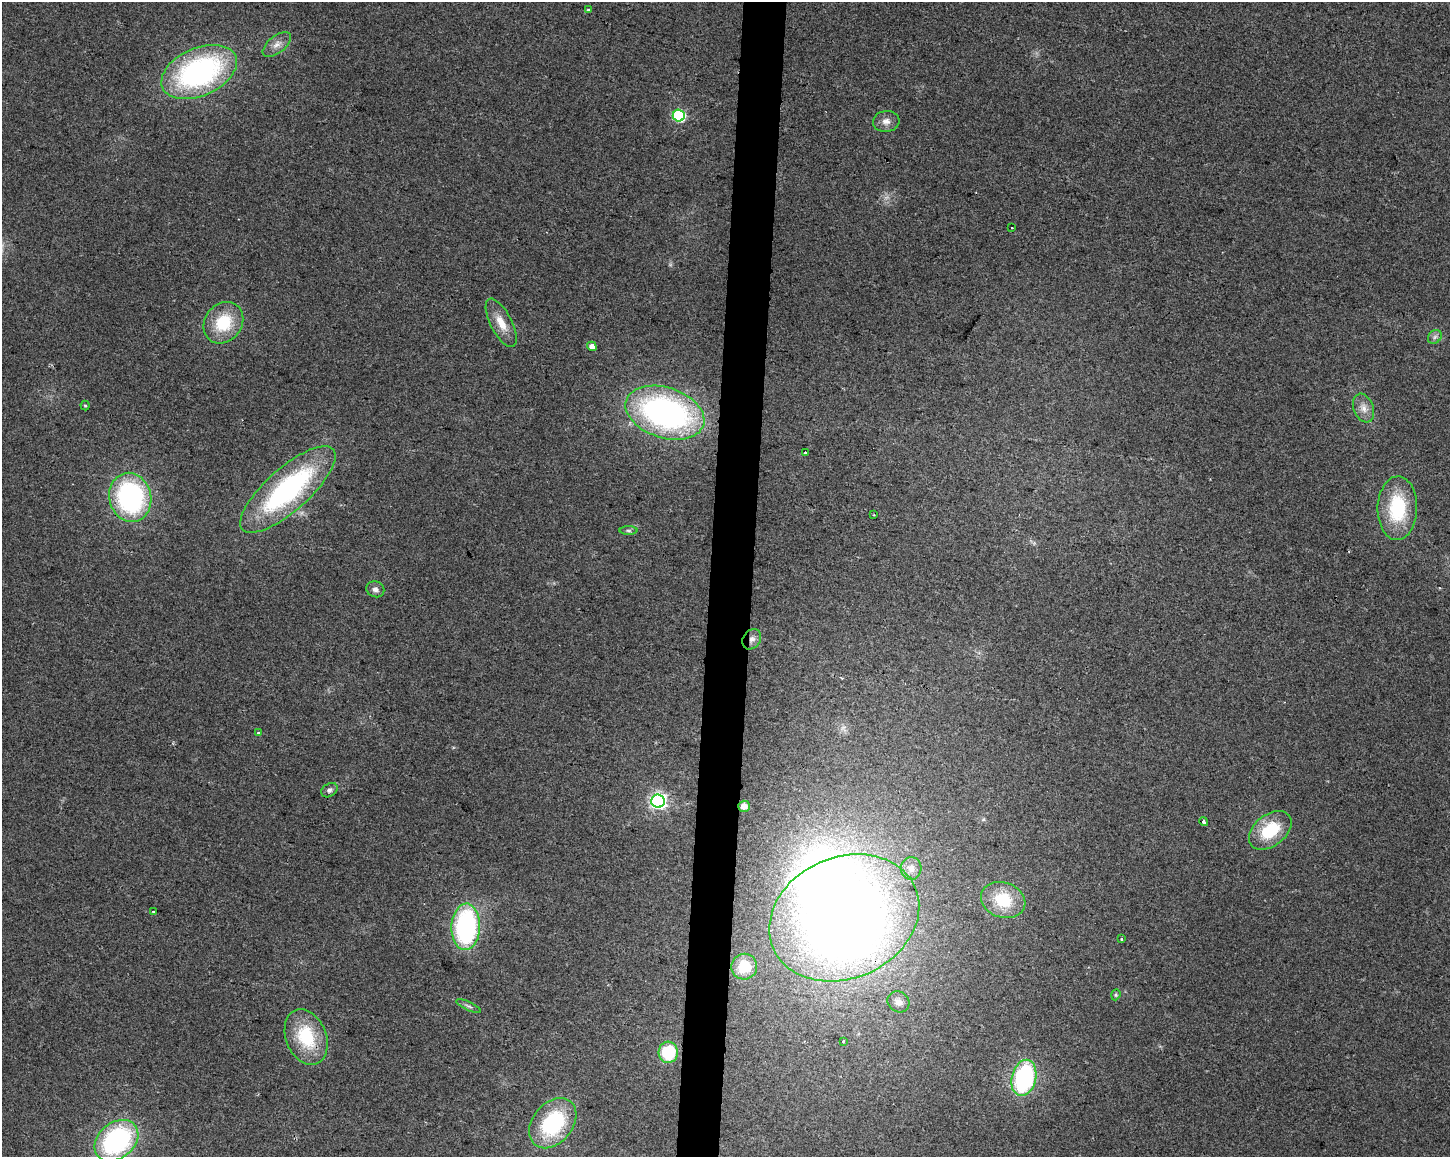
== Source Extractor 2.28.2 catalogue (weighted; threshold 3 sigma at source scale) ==
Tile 5 of 3 x 4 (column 2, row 2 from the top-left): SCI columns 1734-3181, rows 2312-3466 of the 4858 x 4630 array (HDU 1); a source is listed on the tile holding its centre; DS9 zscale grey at full resolution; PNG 1452 x 1159 px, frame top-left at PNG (2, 2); each listed source drawn as its Kron ellipse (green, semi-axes under 4 px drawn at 4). Shown black and unused: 3% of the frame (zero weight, under 2 of 3 exposures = <1% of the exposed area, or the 3 px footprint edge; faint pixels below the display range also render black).
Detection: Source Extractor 2.28.2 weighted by HDU 2 'WHT'; one run over the whole footprint, this tile lists its part. Background 0.0467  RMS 0.0067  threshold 0.0301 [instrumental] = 3 sigma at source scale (4.5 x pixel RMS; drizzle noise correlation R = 1.50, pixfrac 1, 0.0396/0.0396 arcsec/px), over >= 5 px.
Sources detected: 45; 2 inside a brighter object's white glare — neither listed nor drawn; the other 43 listed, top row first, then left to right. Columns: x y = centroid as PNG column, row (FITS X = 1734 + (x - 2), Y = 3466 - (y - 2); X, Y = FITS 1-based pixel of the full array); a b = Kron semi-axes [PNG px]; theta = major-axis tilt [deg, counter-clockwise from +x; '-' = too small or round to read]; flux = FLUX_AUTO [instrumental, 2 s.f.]
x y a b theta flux
589 10 3 3 - 1.9
277 44 17 8 39 5.4
199 72 40 24 24 150
679 116 6 6 - 74
886 121 13 10 4 4.7
1012 228 2 2 - 0.58
223 323 22 18 53 29
501 323 27 10 -63 11
1435 337 7 6 - 2.1
592 346 5 4 - 5.4
85 405 5 4 - 0.78
1364 408 15 10 -68 6
665 413 41 25 -18 220
806 452 3 3 - 1.2
288 490 60 21 41 130
130 497 25 21 -76 130
1397 508 32 20 88 45
874 515 3 2 - 0.58
628 531 9 4 -1 1.3
375 589 9 7 -21 3
752 639 11 8 54 4.3
258 733 3 3 - 4.4
329 790 9 6 33 2.1
658 801 7 6 - 230
744 806 6 5 - 5
1204 822 5 3 - 2.1
1270 830 24 15 38 31
911 868 11 10 - 4.8
1003 900 23 17 -20 26
153 912 3 2 - 0.82
844 918 77 60 24 870
466 927 23 14 87 120
1122 939 3 3 - 1.7
744 967 13 13 - 19
1116 995 6 4 71 0.93
898 1002 11 10 - 5.2
469 1006 13 4 -24 1.8
306 1037 29 20 -69 37
843 1041 3 2 - 0.71
668 1052 10 9 - 31
1024 1078 18 12 76 89
553 1123 28 20 50 63
116 1140 24 18 40 110
Overlapping masked pixels (flux is a lower limit): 3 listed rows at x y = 665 413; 752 639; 844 918